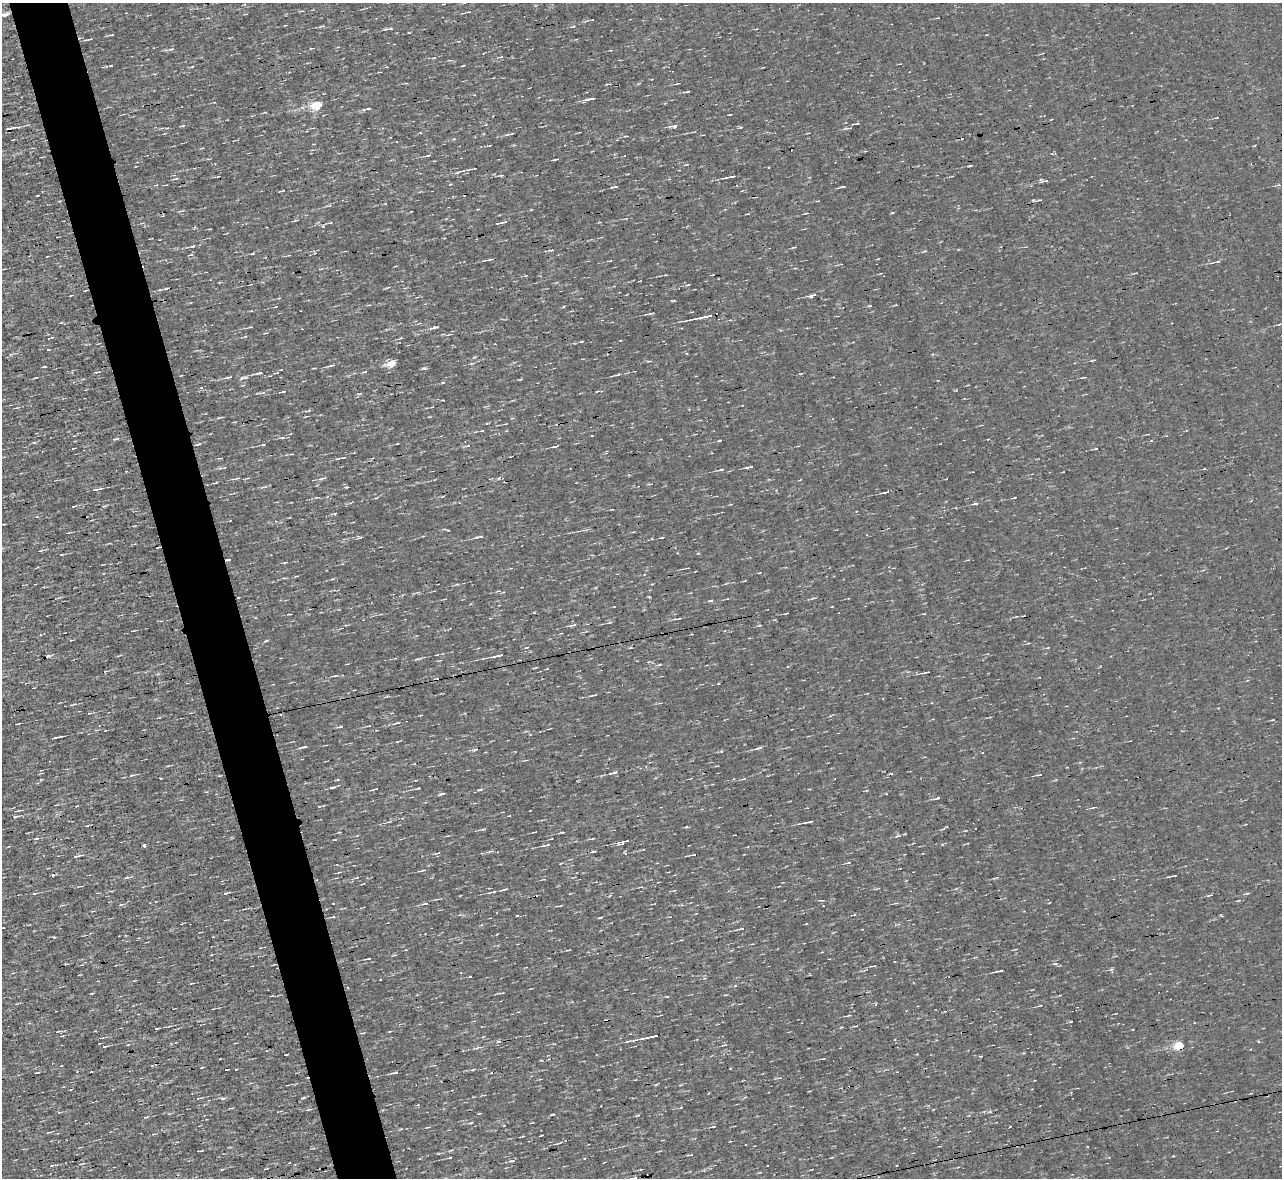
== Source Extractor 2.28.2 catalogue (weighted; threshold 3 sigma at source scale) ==
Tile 11 of 4 x 4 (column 3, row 3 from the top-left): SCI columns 2559-3838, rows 1321-2496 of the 5117 x 5112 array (HDU 1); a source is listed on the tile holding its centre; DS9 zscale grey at full resolution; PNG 1284 x 1180 px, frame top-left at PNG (2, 3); no overlay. Shown black and unused: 5% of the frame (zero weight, under 3 of 4 exposures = <1% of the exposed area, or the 3 px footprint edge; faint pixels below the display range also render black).
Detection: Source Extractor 2.28.2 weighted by HDU 2 'WHT'; one run over the whole footprint, this tile lists its part. Background 0.00314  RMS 0.044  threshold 0.2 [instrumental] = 3 sigma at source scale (4.5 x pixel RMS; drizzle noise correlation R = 1.50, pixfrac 1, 0.05/0.05 arcsec/px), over >= 5 px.
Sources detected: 246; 9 cosmic-ray / hot-pixel residue — not listed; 3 inside a brighter listed object's ellipse — not listed separately; the other 234 listed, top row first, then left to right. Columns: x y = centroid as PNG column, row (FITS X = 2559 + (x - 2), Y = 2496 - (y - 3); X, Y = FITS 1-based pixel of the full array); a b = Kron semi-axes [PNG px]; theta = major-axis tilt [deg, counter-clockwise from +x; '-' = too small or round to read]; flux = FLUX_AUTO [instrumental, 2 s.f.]
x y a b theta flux
469 12 6 2 3 4.3
322 26 7 4 13 6.9
572 27 8 3 10 5.5
389 29 13 3 10 11
409 33 3 2 - 3
89 39 9 2 10 8.1
312 48 7 3 6 5.1
172 49 8 4 24 7.2
434 58 5 3 - 3.8
678 83 8 2 11 5.2
687 91 7 3 10 6.3
590 99 15 3 14 22
317 105 6 5 - 290
368 109 7 3 2 6.9
265 112 5 3 - 3.9
730 114 4 2 - 4.3
1216 118 5 3 - 3.1
857 123 10 3 10 5.6
673 126 12 5 8 15
12 127 13 3 -1 11
740 127 5 3 - 5.9
167 128 5 3 - 4.4
510 134 11 2 9 8.3
428 155 9 3 18 8.2
556 159 5 2 - 5.8
970 166 6 2 12 5.9
463 171 8 3 7 7.7
501 175 6 3 -1 6
733 176 7 3 4 12
176 179 6 3 10 5.7
1044 181 15 4 6 13
1279 185 5 4 - 6.2
615 187 5 3 - 8.6
842 187 8 3 8 6
280 191 5 2 - 4
37 196 3 2 - 3.2
1040 200 5 3 - 5.3
531 210 5 3 - 3.4
807 213 5 3 - 3.9
504 222 8 3 19 11
323 226 5 4 - 6.1
193 246 4 3 - 6.5
551 250 7 3 6 5.8
925 251 5 3 - 4.4
252 253 5 3 - 5.5
191 255 6 3 9 4.6
490 259 8 3 11 8
610 261 5 2 - 3.6
1217 262 7 3 12 7.1
665 275 4 2 - 3.2
688 285 6 2 22 4.5
85 290 6 2 21 3.5
71 295 3 2 - 3.7
812 295 11 4 21 14
279 298 4 3 - 3.9
673 301 5 3 - 4.2
275 307 4 2 - 3.2
651 313 8 2 9 8.1
709 316 31 3 13 33
60 323 5 2 - 3.2
251 327 4 3 - 4.3
435 327 13 4 14 14
582 341 4 2 - 4
11 354 6 4 17 6.4
650 361 6 2 -2 5.2
392 363 7 4 19 88
472 363 7 3 10 5.9
332 365 10 3 12 10
423 368 8 3 5 6.4
365 372 6 3 7 4.9
259 373 7 3 12 9.5
617 375 7 2 10 6.8
36 377 4 2 - 3.2
228 377 12 4 15 11
1084 377 8 2 10 5.3
283 391 9 3 12 7.7
261 393 17 3 8 11
357 397 5 3 - 4.9
308 411 8 2 11 5.6
218 418 5 3 - 3.5
482 431 5 3 - 3.3
282 438 10 3 7 9.1
115 439 9 3 11 7.3
719 441 6 2 7 4.7
264 444 5 3 - 6.2
467 446 9 3 15 6.8
556 446 8 2 14 8.8
338 459 7 3 9 5.9
749 467 9 3 11 13
224 468 5 3 - 3.4
721 469 8 3 14 8
237 478 6 2 13 4.5
323 478 11 4 15 9.5
264 487 8 3 12 7.8
97 489 13 3 12 13
885 492 9 2 13 11
1014 498 3 2 - 3.5
350 503 4 3 - 4.8
975 503 7 3 5 8.8
74 506 5 2 - 7.4
104 506 6 3 24 6.1
68 533 5 2 - 3.6
359 537 6 5 - 6.4
479 537 11 3 10 12
662 537 5 2 - 4.6
41 551 6 3 12 6
61 555 4 2 - 3
228 560 5 3 - 8.6
285 562 6 3 10 4.8
759 573 3 2 - 2.7
711 600 7 3 1 6
610 622 8 4 21 6.7
572 625 12 3 12 10
133 631 8 2 15 4.4
266 641 6 3 9 5.3
498 655 13 3 12 18
48 656 6 4 -3 7.4
281 658 3 2 - 3.4
418 659 7 3 7 7.4
660 664 5 3 - 4.6
926 672 11 3 11 8.5
335 676 8 3 10 6
593 695 12 2 14 7.4
90 713 5 3 - 4.7
421 715 4 2 - 3.6
1273 720 5 2 - 3.7
397 723 13 3 15 8.5
17 724 5 2 - 4.4
368 726 5 3 - 5.2
340 727 9 2 11 6.8
56 737 11 2 13 14
398 741 7 2 15 4.8
304 747 8 2 0 6.7
759 748 11 4 13 11
474 749 10 2 18 6.8
614 773 14 4 15 17
132 775 6 3 11 7.4
1039 775 8 3 11 5.3
219 776 4 3 - 4
332 787 9 3 2 8.5
418 788 6 3 17 4.7
375 789 5 2 - 4.4
480 789 6 3 3 5.4
442 794 7 2 13 7.4
937 798 8 3 17 8.3
15 816 7 4 10 10
509 816 5 2 - 3.2
402 818 4 3 - 3.8
809 822 11 3 13 11
484 829 5 3 - 6.5
966 830 5 3 - 3.4
339 832 4 3 - 3.6
535 832 4 2 - 4
562 832 6 2 11 6
898 836 9 3 4 9
35 839 7 4 16 7.6
551 839 3 2 - 2.5
592 839 4 3 - 3.9
624 842 13 3 17 17
144 845 5 3 - 7.7
546 845 9 3 12 10
491 851 8 3 16 8.3
437 853 9 4 16 7.6
76 856 7 3 11 9.7
848 863 5 3 - 6
423 870 9 3 14 6.9
339 872 5 2 - 3.9
53 875 3 3 - 13
1174 876 5 2 - 4.3
127 878 7 3 10 6.6
356 878 5 3 - 4.4
504 889 9 2 14 9.8
675 890 5 3 - 3.6
493 892 10 2 14 8.6
34 893 6 3 10 6.7
225 893 5 4 - 7.7
1248 893 6 3 3 5
333 903 3 2 - 4.2
121 904 5 3 - 6
425 904 8 3 2 6.9
823 906 3 2 - 3.4
517 916 4 2 - 3.8
333 917 8 3 9 7
600 918 5 2 - 4.3
741 929 6 2 6 6.5
213 937 3 2 - 4.5
138 938 4 3 - 3.6
260 948 3 2 - 2.9
569 950 5 2 - 3.8
822 952 3 2 - 3.2
369 959 5 2 - 4.7
1055 964 7 3 9 6.2
81 965 4 2 - 3.4
1111 969 5 5 - 6.5
999 971 9 2 10 11
470 976 3 2 - 2.8
380 980 3 2 - 3
191 983 4 3 - 3.3
91 994 5 2 - 4.1
667 996 4 2 - 4.4
1040 1005 6 3 10 4.2
849 1015 6 3 11 4.6
157 1029 5 2 - 7.3
58 1031 5 3 - 5.2
95 1031 3 3 - 4.1
654 1036 11 2 12 23
642 1038 13 3 13 18
498 1041 5 3 - 5.9
127 1045 3 3 - 3.9
1179 1045 5 5 - 210
104 1047 4 3 - 6.6
823 1059 6 2 14 4.2
395 1072 8 3 13 8.4
656 1084 5 3 - 4.5
287 1085 4 2 - 3.5
198 1098 6 3 10 6.4
223 1098 7 4 -5 8.3
303 1098 5 3 - 5.1
308 1109 7 3 11 5.4
59 1112 4 3 - 4.2
479 1113 5 3 - 3.4
552 1114 4 2 - 4.2
637 1116 5 3 - 4.5
471 1122 5 3 - 6.1
713 1127 6 2 7 5
401 1129 4 3 - 4.1
48 1132 5 2 - 4.7
559 1143 12 3 19 9
691 1155 8 2 9 4.5
450 1158 4 2 - 4.7
53 1165 7 3 15 7.4
958 1167 4 2 - 3.9
222 1169 5 3 - 3.8
641 1169 5 2 - 4.9
Overlapping masked pixels (flux is a lower limit): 3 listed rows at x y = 85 290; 228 560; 1179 1045
Unlisted compact peaks at least as high as the median listed source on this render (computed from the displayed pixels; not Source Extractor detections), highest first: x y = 242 378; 54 937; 346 487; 1071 1021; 721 751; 593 851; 183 126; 649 597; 41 780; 534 612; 686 827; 892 213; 335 514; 443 382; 1096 448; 448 530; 698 553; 511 1161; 111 65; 236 1069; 473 1070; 1258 1041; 450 184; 1173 1156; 990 1111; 718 683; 202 1067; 735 985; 48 350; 760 625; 1208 896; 870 306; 34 442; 942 844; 917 1054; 1010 1126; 112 35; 956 390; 497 934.